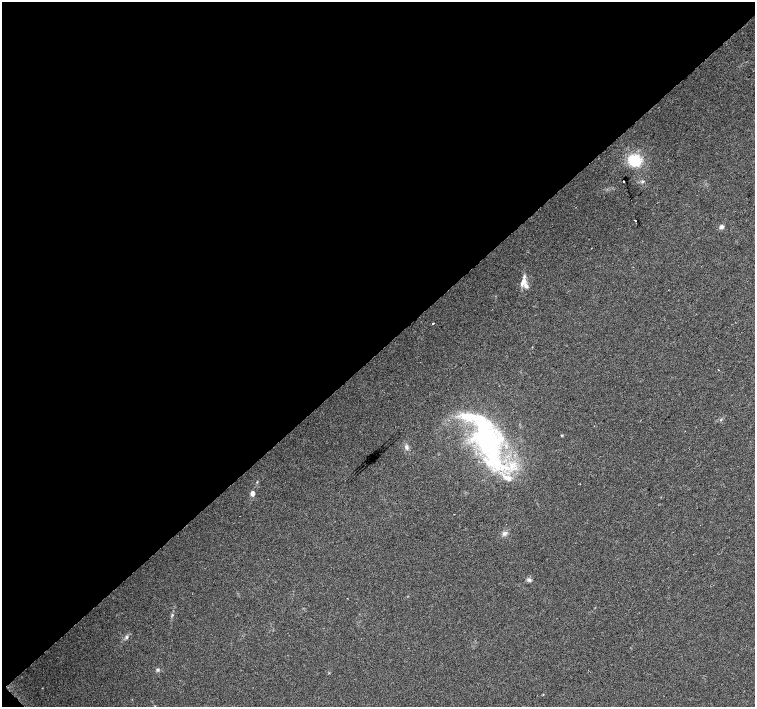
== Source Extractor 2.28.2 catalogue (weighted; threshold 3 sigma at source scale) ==
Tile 5 of 4 x 4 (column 1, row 2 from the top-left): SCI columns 5-1510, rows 3036-4444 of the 6026 x 6005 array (HDU 1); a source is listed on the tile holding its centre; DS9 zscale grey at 2 x 2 block average (1 PNG px = mean of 2 x 2 image px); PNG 757 x 709 px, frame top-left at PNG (2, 2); no overlay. Shown black and unused: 50% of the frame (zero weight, under 2 of 3 exposures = <1% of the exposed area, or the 3 px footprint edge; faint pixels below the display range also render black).
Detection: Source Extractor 2.28.2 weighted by HDU 2 'WHT'; one run over the whole footprint, this tile lists its part. Background 0.0339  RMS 0.0072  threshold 0.0323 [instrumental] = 3 sigma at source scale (4.5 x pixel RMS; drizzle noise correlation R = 1.50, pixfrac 1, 0.0396/0.0396 arcsec/px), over >= 5 px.
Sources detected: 27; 3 inside a brighter object's white glare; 1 cosmic-ray / hot-pixel residue — not listed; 6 inside a brighter listed object's ellipse — not listed separately; the other 17 listed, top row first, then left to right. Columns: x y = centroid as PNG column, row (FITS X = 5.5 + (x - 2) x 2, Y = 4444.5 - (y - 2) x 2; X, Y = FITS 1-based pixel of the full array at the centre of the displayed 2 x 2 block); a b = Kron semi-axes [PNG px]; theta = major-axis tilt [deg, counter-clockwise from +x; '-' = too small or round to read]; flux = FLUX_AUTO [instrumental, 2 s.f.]
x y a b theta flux
635 160 11 11 - 51
623 181 2 2 - 4.2
643 181 3 2 - 1.5
635 221 2 2 - 5.6
721 227 6 4 39 4.8
523 282 12 6 60 11
433 324 2 2 - 2.5
721 420 3 3 - 1.4
561 435 4 2 - 1.4
489 443 48 24 -60 290
406 447 6 4 88 4
252 493 6 4 88 6.9
504 533 6 5 - 5.6
529 580 6 4 -28 3.9
172 615 3 3 - 1.6
127 637 5 4 - 3
157 670 4 4 - 2.9